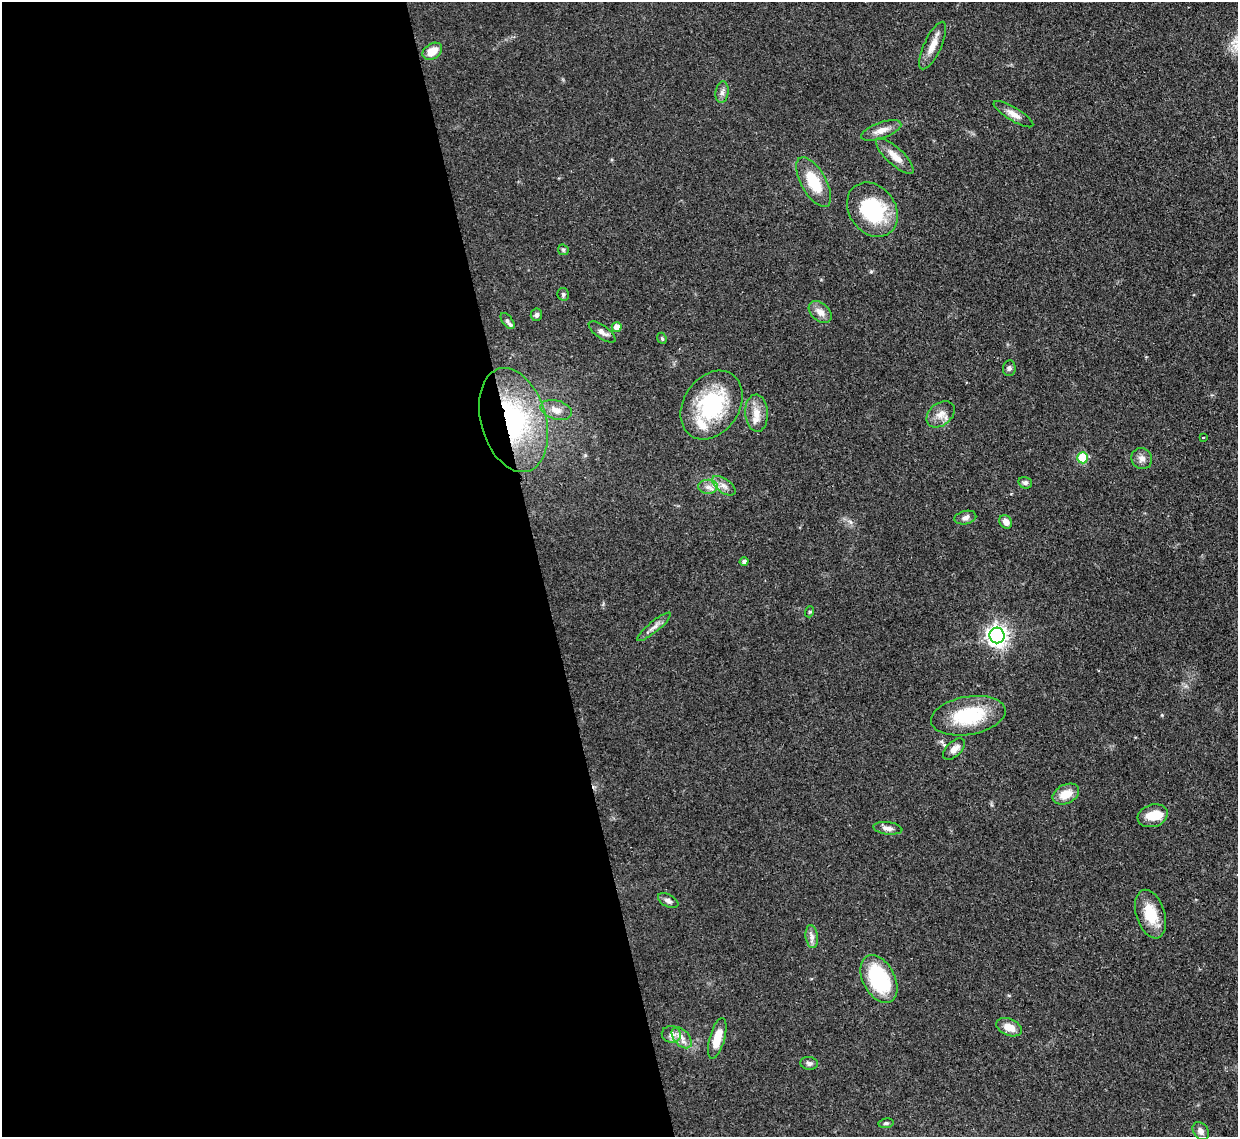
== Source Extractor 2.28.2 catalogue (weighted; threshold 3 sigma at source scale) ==
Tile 9 of 4 x 4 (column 1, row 3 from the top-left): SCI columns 82-1317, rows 1354-2488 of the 5109 x 5092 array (HDU 1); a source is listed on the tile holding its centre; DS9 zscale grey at full resolution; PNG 1240 x 1139 px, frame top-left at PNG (2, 2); each listed source drawn as its Kron ellipse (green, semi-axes under 4 px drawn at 4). Shown black and unused: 44% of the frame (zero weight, under 3 of 4 exposures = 9% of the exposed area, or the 3 px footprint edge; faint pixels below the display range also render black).
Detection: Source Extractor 2.28.2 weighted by HDU 2 'WHT'; one run over the whole footprint, this tile lists its part. Background 0.114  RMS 0.0048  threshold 0.0217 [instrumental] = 3 sigma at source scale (4.5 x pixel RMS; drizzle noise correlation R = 1.50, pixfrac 1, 0.05/0.05 arcsec/px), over >= 5 px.
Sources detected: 54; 1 inside a brighter object's white glare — neither listed nor drawn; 3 inside a brighter listed object's ellipse — not listed separately; the other 50 listed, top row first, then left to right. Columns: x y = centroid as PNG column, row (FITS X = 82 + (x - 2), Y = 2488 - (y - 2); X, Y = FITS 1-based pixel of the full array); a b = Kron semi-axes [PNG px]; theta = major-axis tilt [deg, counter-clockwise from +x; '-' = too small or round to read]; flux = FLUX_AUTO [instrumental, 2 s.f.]
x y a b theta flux
933 46 26 8 65 6.1
432 51 11 7 33 7.1
722 92 11 6 83 2
1013 114 23 6 -31 3.7
881 130 21 8 19 4.3
895 156 24 8 -43 5.3
814 182 28 12 -60 17
872 210 29 23 -53 35
563 250 6 5 - 0.75
563 294 6 5 - 0.97
820 312 13 9 -42 3.9
536 315 6 5 - 1.3
507 321 9 5 -51 1
617 327 5 5 - 5.5
602 332 16 6 -36 2.6
662 338 6 4 -68 0.71
1009 368 8 6 84 1.3
711 405 37 27 56 43
556 410 16 9 -16 5
757 413 18 11 -86 6
941 414 16 11 39 4.5
513 420 53 32 -74 77
1203 437 3 2 - 0.54
1083 458 5 5 - 24
1142 459 11 10 - 2.8
1025 483 7 5 -13 1.4
724 486 13 7 -36 2.9
708 487 10 7 0 2.5
965 518 11 6 13 2
1006 522 7 6 - 3.2
744 562 4 4 - 1.5
809 612 5 3 - 0.58
654 627 21 5 40 2.7
997 635 8 7 - 300
968 716 38 19 10 28
954 749 13 7 43 3.4
1066 794 14 9 26 7.7
1153 816 15 11 17 7.8
888 828 14 6 -7 2.5
668 901 11 6 -27 1.9
1150 914 25 14 -72 13
812 937 12 6 -82 2.3
879 979 25 16 -62 38
1009 1027 14 8 -22 5.7
671 1034 9 8 - 2.4
682 1038 12 7 -49 3.4
717 1038 21 7 74 9.2
809 1063 9 6 -7 1.4
886 1123 7 5 8 0.94
1201 1131 10 7 -53 2
Overlapping masked pixels (flux is a lower limit): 1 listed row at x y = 513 420